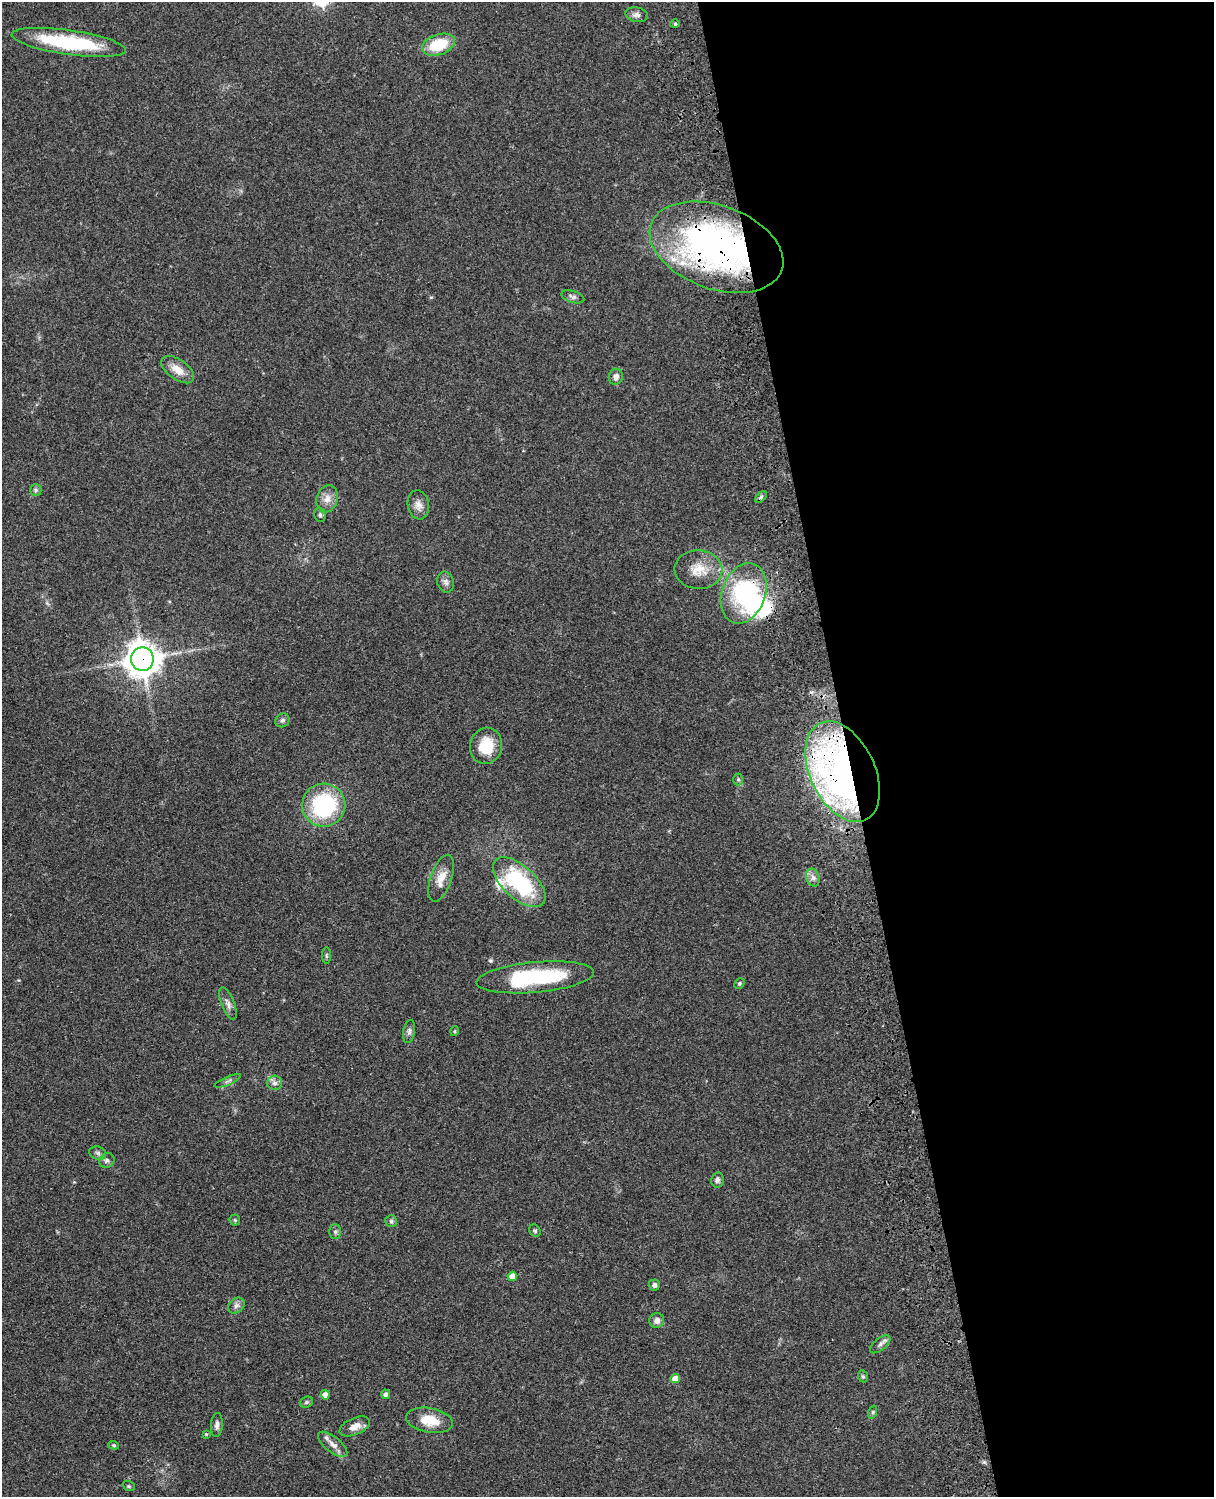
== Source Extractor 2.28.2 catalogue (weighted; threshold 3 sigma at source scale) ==
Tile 8 of 4 x 3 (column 4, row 2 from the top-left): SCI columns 3758-4969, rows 1774-3268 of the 5088 x 4928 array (HDU 1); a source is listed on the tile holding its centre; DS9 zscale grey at full resolution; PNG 1216 x 1499 px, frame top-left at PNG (2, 2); each listed source drawn as its Kron ellipse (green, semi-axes under 4 px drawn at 4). Shown black and unused: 30% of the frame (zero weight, under 3 of 4 exposures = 6% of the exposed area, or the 3 px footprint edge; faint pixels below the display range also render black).
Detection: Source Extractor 2.28.2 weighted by HDU 2 'WHT'; one run over the whole footprint, this tile lists its part. Background 0.0753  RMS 0.0058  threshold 0.026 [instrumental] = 3 sigma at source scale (4.5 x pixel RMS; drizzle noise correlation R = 1.50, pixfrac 1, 0.05/0.05 arcsec/px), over >= 5 px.
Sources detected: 62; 2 inside a brighter object's white glare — neither listed nor drawn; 2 inside a brighter listed object's ellipse — not listed separately; the other 58 listed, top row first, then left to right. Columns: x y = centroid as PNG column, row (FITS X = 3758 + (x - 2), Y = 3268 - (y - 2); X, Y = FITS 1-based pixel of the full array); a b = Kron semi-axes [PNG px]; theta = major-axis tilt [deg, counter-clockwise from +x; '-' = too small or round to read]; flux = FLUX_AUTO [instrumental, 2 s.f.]
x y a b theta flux
637 15 11 7 -11 2.5
675 24 4 4 - 0.68
69 42 58 12 -8 49
438 45 17 10 19 21
716 247 69 41 -20 220
573 297 12 6 -17 1.9
178 370 19 10 -35 7.6
616 377 8 7 - 2.6
36 490 6 5 - 1.2
761 497 7 4 45 1.1
327 499 14 10 72 4.8
418 505 14 10 -81 4
320 515 7 5 -76 1.4
698 570 24 19 -3 12
446 582 10 8 -74 2.4
744 593 31 21 70 59
142 659 12 11 - 950
282 720 7 6 - 1.6
486 746 18 16 77 15
842 772 54 32 -65 300
738 780 6 5 - 0.91
324 805 21 21 - 57
441 878 24 10 71 7.5
813 878 9 6 -74 2.4
519 882 32 16 -42 56
326 956 8 4 -90 0.88
535 977 59 15 5 55
739 983 6 4 47 0.84
228 1004 17 6 -69 2.9
409 1031 12 6 81 1.7
455 1031 5 3 - 0.56
228 1081 14 3 23 1.3
275 1083 7 7 - 2.2
98 1153 8 6 -16 1.7
107 1160 8 7 - 1.8
717 1180 7 6 - 1.8
235 1220 6 5 - 0.84
391 1221 6 6 - 1.1
535 1231 6 5 - 0.93
335 1232 7 6 - 1.4
512 1276 5 4 - 5.6
654 1285 5 5 - 1.9
236 1306 9 7 38 2.1
657 1321 7 7 - 3.2
880 1344 12 6 40 2.1
863 1376 6 4 -67 0.92
675 1379 5 4 - 6.5
386 1394 5 4 - 1.9
325 1395 5 4 - 4.4
306 1402 7 5 21 0.97
873 1412 7 4 72 0.91
430 1420 24 12 -10 13
217 1425 12 6 86 2.3
355 1426 16 8 23 4.7
206 1434 4 4 - 0.65
333 1444 18 7 -38 4.1
114 1445 5 4 - 0.67
129 1486 6 5 - 0.83
Overlapping masked pixels (flux is a lower limit): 4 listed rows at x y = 716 247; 744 593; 142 659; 842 772
Isophote crosses this tile's border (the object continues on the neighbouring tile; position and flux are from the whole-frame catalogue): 1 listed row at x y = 69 42